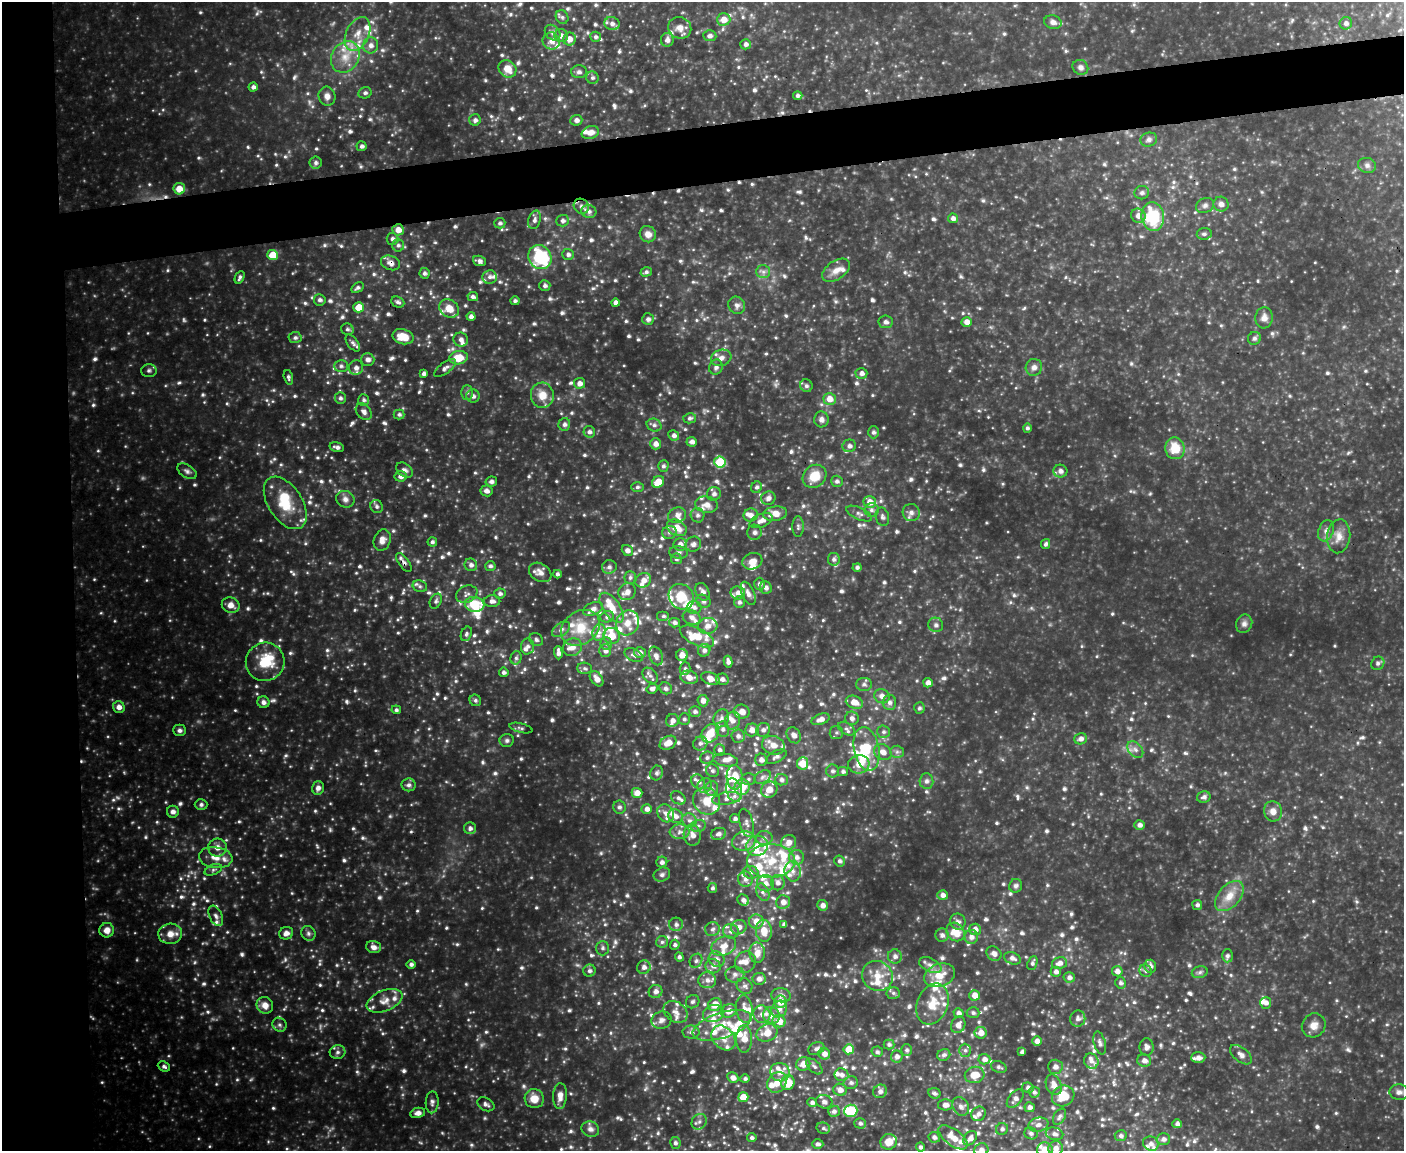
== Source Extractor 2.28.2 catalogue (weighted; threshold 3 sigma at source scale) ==
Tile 7 of 3 x 4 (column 1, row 3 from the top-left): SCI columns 240-1641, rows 1150-2298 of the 4576 x 4596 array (HDU 1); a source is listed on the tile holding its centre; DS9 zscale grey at full resolution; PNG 1406 x 1153 px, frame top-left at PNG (2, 2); each listed source drawn as its Kron ellipse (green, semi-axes under 4 px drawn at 4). Shown black and unused: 10% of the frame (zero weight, under 3 of 4 exposures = <1% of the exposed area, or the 3 px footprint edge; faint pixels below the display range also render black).
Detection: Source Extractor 2.28.2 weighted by HDU 2 'WHT'; one run over the whole footprint, this tile lists its part. Background 0.382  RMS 0.039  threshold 0.175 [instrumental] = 3 sigma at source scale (4.5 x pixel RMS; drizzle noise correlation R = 1.50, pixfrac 1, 0.05/0.05 arcsec/px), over >= 5 px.
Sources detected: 1311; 7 too faint to see at this stretch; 1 inside a brighter object's white glare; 6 cosmic-ray / hot-pixel residue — neither listed nor drawn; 151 inside a brighter listed object's ellipse — not listed separately; of the other 1146, all 500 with FLUX_AUTO >= 9.04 (the completeness limit of this list) listed and drawn (646 fainter detections not listed), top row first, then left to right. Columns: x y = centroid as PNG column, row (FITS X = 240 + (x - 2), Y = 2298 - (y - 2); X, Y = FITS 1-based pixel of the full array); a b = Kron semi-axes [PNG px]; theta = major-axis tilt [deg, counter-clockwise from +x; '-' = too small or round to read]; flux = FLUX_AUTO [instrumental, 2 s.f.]
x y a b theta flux
562 17 7 6 - 9.2
724 19 6 6 - 42
1053 22 9 6 -15 20
1346 23 6 6 - 14
612 24 8 6 -15 16
680 28 12 10 -24 34
553 33 9 6 -45 14
358 34 18 11 64 55
561 36 7 6 - 21
710 36 6 5 - 14
596 37 5 5 - 10
569 39 6 6 - 28
667 40 7 6 - 17
551 41 9 8 - 29
746 44 5 5 - 13
371 45 8 7 - 21
345 57 16 13 60 74
1080 67 8 7 - 14
507 69 9 8 - 50
579 72 8 6 1 12
592 78 6 6 - 10
253 87 4 4 - 13
365 93 6 5 - 11
798 95 5 4 - 11
327 96 10 8 -75 24
475 120 6 5 - 13
576 120 6 5 - 17
590 132 9 6 16 31
1149 140 8 7 - 13
362 146 5 5 - 11
316 163 6 6 - 12
1367 165 9 7 -16 14
179 189 6 5 - 53
1142 193 7 6 - 11
1221 204 7 7 - 16
1205 205 9 7 24 13
581 206 8 7 - 16
589 211 7 6 - 15
1138 216 7 7 - 24
1153 217 14 11 -82 190
953 218 5 5 - 16
534 220 9 6 74 14
563 221 6 5 - 12
500 223 5 5 - 10
398 230 6 5 - 32
648 234 8 7 - 26
1204 234 7 6 - 9.1
392 239 6 6 - 13
398 245 6 6 - 10
568 254 6 5 - 12
273 255 5 5 - 82
540 257 12 11 - 280
479 261 6 5 - 13
390 263 10 7 -19 22
836 270 16 9 34 33
646 272 5 4 - 9.1
763 272 7 6 - 12
425 273 5 5 - 11
240 277 7 4 65 11
490 277 7 6 - 15
545 285 5 5 - 12
358 288 7 4 30 10
473 297 5 4 - 11
320 300 6 5 - 13
515 301 4 4 - 9.8
398 302 7 5 -25 10
615 303 4 4 - 17
737 305 9 8 - 16
359 307 5 5 - 79
449 308 10 8 -33 52
471 317 4 4 - 18
1264 318 10 8 84 23
648 319 6 6 - 12
886 322 7 6 - 13
967 322 5 5 - 27
347 329 6 5 - 9.6
403 337 11 7 -14 69
295 338 6 5 - 11
1254 338 7 6 - 10
461 340 7 7 - 16
353 343 10 5 -53 12
458 358 9 6 12 73
721 358 10 8 18 22
368 360 6 6 - 16
341 366 7 5 -1 9.5
716 367 7 6 - 14
1034 367 8 8 - 18
356 368 7 7 - 19
445 368 13 5 37 15
149 370 8 6 3 11
861 373 6 5 - 16
424 374 4 4 - 13
288 377 7 4 -74 10
579 383 5 5 - 22
806 386 6 6 - 11
467 392 7 5 -89 10
542 395 12 11 - 51
473 396 6 6 - 14
340 398 6 5 - 11
830 399 6 6 - 40
364 400 6 5 - 9.7
364 412 9 7 -50 17
399 414 5 5 - 10
690 418 6 5 - 10
821 419 8 7 - 17
564 424 6 6 - 14
654 425 7 6 - 13
1027 428 4 4 - 9.5
589 432 6 5 - 14
873 432 6 5 - 11
674 435 5 5 - 15
692 442 5 5 - 16
655 444 5 5 - 21
849 446 7 6 - 15
337 447 7 4 -15 14
1175 448 11 9 -85 77
720 462 5 5 - 160
663 466 5 5 - 10
405 470 9 6 -36 15
187 471 11 6 -33 13
1060 471 7 6 - 19
400 476 6 5 - 20
815 476 12 10 38 75
491 481 6 5 - 13
837 481 6 5 - 11
658 482 6 5 - 55
637 487 6 5 - 9
756 487 6 5 - 9.5
486 491 6 5 - 17
714 494 7 6 - 14
768 498 7 6 - 16
345 499 9 8 - 20
870 502 6 6 - 40
285 503 29 17 -57 120
707 505 11 8 -8 29
377 506 6 6 - 10
871 510 7 7 - 14
911 512 8 8 - 18
775 514 12 7 8 40
859 514 14 6 -25 14
677 515 9 7 18 21
698 515 7 7 - 13
751 515 7 6 - 19
882 517 9 6 -76 11
761 521 12 6 22 24
798 526 10 5 -90 10
677 528 10 7 -29 50
1326 531 11 7 69 18
669 532 7 6 - 11
755 532 7 7 - 11
1339 536 17 11 84 40
382 540 11 8 70 26
432 542 4 4 - 9.8
680 544 7 6 - 22
693 544 8 7 - 14
1046 544 5 4 - 10
627 550 6 5 - 16
679 552 9 6 -6 12
676 559 5 5 - 9.2
834 559 6 6 - 12
752 561 10 8 19 30
404 563 11 5 -53 12
471 565 6 6 - 15
490 566 5 5 - 10
609 567 7 7 - 12
857 567 4 4 - 9.4
540 572 12 9 -31 28
557 574 4 4 - 10
630 577 6 5 - 9.5
643 580 8 7 - 28
759 584 6 5 - 13
420 586 7 5 -21 10
766 588 6 6 - 15
627 592 9 8 - 25
702 592 9 6 -62 20
738 593 7 6 - 22
748 593 12 6 -68 20
467 594 11 8 22 17
500 594 6 5 - 11
681 597 13 12 - 91
436 601 8 5 60 11
492 601 8 6 1 18
703 601 7 6 - 10
739 602 6 5 - 11
475 604 10 7 -8 110
231 605 9 7 -21 29
694 607 7 6 - 13
611 608 17 8 -55 57
593 609 10 6 22 19
663 616 6 5 - 9.2
607 617 7 5 23 9.8
692 617 9 7 -20 18
628 623 13 11 62 42
675 623 5 4 - 12
1244 624 9 8 - 15
936 625 7 7 - 11
708 626 9 8 - 24
580 628 21 16 35 95
561 629 10 6 35 16
599 632 8 6 75 17
466 634 7 5 67 10
611 636 8 7 - 58
697 637 18 8 -25 74
536 640 7 6 - 10
606 644 6 5 - 9.3
528 646 8 6 86 13
572 647 10 8 29 27
704 650 6 6 - 14
605 651 6 6 - 17
640 652 6 5 - 16
558 653 7 4 -87 18
634 655 9 6 -27 13
682 655 6 6 - 35
656 656 9 6 -68 19
516 658 7 5 74 9.1
265 662 19 19 - 120
728 662 6 4 -81 16
1378 663 7 6 - 9.1
585 668 7 5 -3 9.1
685 668 6 5 - 9.8
504 672 5 4 - 11
650 676 9 6 -48 14
689 677 9 6 -16 34
711 678 9 6 -19 34
597 679 8 5 -53 25
722 679 6 5 - 14
928 683 5 4 - 20
864 684 8 6 -1 12
666 688 6 5 - 11
652 689 5 4 - 14
882 696 8 7 - 23
475 700 6 5 - 9.7
703 701 6 5 - 23
263 702 6 5 - 14
854 702 9 6 -22 41
889 702 7 6 - 15
119 707 6 5 - 23
919 708 5 5 - 9.4
396 710 5 4 - 9
695 712 6 5 - 11
742 712 8 7 - 37
721 718 9 7 63 18
852 718 7 6 - 17
684 719 5 5 - 9.1
821 719 9 5 20 25
672 720 7 6 - 19
732 721 9 7 75 26
521 728 12 4 -13 9.4
723 729 8 6 -78 14
846 729 9 5 -33 13
179 730 6 6 - 12
752 730 7 6 - 26
763 730 7 6 - 17
884 732 6 6 - 11
710 733 10 8 49 67
836 733 7 6 - 9.1
794 735 8 6 -58 21
738 736 7 7 - 15
1081 739 6 5 - 17
507 740 7 6 - 10
668 743 9 6 29 39
700 743 7 6 - 14
773 745 12 9 -20 39
867 749 22 12 -79 110
719 750 6 5 - 11
1135 750 9 6 -48 16
883 752 9 7 -33 27
897 752 6 6 - 10
776 757 11 6 26 15
707 758 7 6 - 12
726 760 12 6 -9 24
761 760 6 6 - 20
803 763 6 5 - 85
859 764 10 9 - 45
713 771 6 6 - 10
833 771 6 6 - 12
843 771 5 4 - 11
657 773 7 6 - 11
735 777 12 8 -87 73
762 777 9 6 28 14
748 779 7 5 1 10
781 780 6 5 - 13
926 781 8 7 - 14
698 782 8 6 -53 18
409 785 7 6 - 13
705 785 8 6 44 12
742 787 8 7 - 66
318 788 7 6 - 16
712 789 7 6 - 12
734 790 12 7 -75 31
769 790 9 7 38 38
637 793 5 5 - 27
1204 797 7 5 14 13
678 798 8 6 -37 12
727 798 14 6 10 23
706 801 14 12 -49 64
201 804 6 5 - 9.9
619 807 6 6 - 9.5
647 809 5 5 - 17
1273 811 10 9 - 26
173 812 6 6 - 15
666 813 9 8 - 20
675 816 7 6 - 19
735 818 5 4 - 11
689 820 7 6 - 13
746 823 14 6 -74 19
1139 825 5 5 - 16
698 826 8 5 12 12
470 828 6 6 - 13
680 832 10 7 5 18
719 834 8 6 17 15
692 835 10 8 -81 32
764 838 8 7 - 15
744 841 12 9 14 32
789 842 8 7 - 32
757 846 11 10 - 45
217 847 9 9 - 28
797 857 7 7 - 20
216 858 17 10 -7 46
771 861 24 16 0 120
839 861 5 5 - 10
662 862 5 5 - 13
213 870 9 5 22 9.9
793 871 10 8 -83 25
751 872 7 6 - 14
662 875 8 6 23 13
745 879 8 7 - 19
766 883 8 8 - 24
778 883 8 7 - 19
1016 886 7 6 - 10
712 888 5 4 - 9.3
763 892 9 6 -67 15
943 895 5 5 - 18
1229 896 18 11 48 55
743 900 6 5 - 15
783 902 7 7 - 24
823 905 5 5 - 19
1197 905 5 5 - 11
216 916 11 6 -64 15
756 921 7 7 - 43
958 922 8 7 - 16
676 924 7 6 - 13
784 925 4 4 - 13
739 927 8 7 - 23
712 929 7 7 - 13
975 929 6 6 - 22
107 930 7 7 - 31
731 931 8 7 - 18
764 931 11 8 -83 53
955 932 10 8 -47 63
286 933 7 6 - 19
308 933 8 7 - 11
170 934 12 10 3 40
942 935 6 6 - 14
971 937 7 6 - 19
662 942 6 6 - 9.5
675 945 5 5 - 10
724 946 13 9 24 40
374 947 7 6 - 21
602 948 7 6 - 10
757 953 10 8 -88 34
994 954 8 6 -40 19
895 956 7 7 - 15
1227 956 6 5 - 11
679 957 4 4 - 10
1012 958 9 6 -22 18
717 959 8 7 - 22
696 961 7 6 - 11
745 962 11 10 - 28
1032 963 7 4 69 9.8
1059 963 7 6 - 19
411 964 4 4 - 10
930 965 12 6 -25 20
713 966 7 7 - 19
1150 966 6 6 - 17
644 967 7 6 - 18
589 971 6 6 - 11
1117 971 5 5 - 22
1146 971 6 6 - 10
1056 972 5 5 - 15
1200 972 8 6 16 10
735 974 9 8 - 18
939 975 16 11 20 63
877 976 16 14 -35 65
1069 977 5 5 - 15
759 979 6 6 - 19
707 980 9 8 - 22
1121 983 5 5 - 10
745 986 8 7 - 13
656 991 7 6 - 20
893 993 7 6 - 11
781 995 10 7 -7 17
975 995 5 5 - 36
385 1001 19 10 22 43
693 1002 7 6 - 10
781 1002 6 6 - 59
1266 1003 6 5 - 17
932 1004 21 15 67 78
265 1005 9 8 - 35
715 1005 7 6 - 52
744 1009 14 8 -83 34
779 1009 9 7 56 20
729 1011 8 6 27 33
675 1012 13 9 -34 30
959 1013 5 4 - 13
973 1013 6 5 - 9.4
714 1014 11 8 19 27
762 1014 9 8 - 21
771 1016 9 8 - 26
1078 1019 8 7 - 16
661 1020 10 8 20 20
779 1021 7 6 - 43
280 1025 7 6 - 11
722 1025 30 12 18 110
958 1025 8 7 - 26
1314 1025 12 11 - 32
691 1032 8 6 -1 13
767 1033 11 8 25 52
981 1033 6 6 - 35
723 1038 14 10 -47 42
744 1039 14 8 90 46
1037 1041 5 5 - 20
1100 1043 12 6 -74 14
889 1045 5 5 - 10
1147 1047 9 7 -89 17
816 1049 8 6 23 14
849 1049 5 5 - 67
907 1050 6 5 - 9.7
965 1050 6 5 - 9.9
337 1052 8 7 - 11
877 1052 5 5 - 9.1
1022 1052 4 3 - 11
824 1054 6 5 - 23
944 1055 7 5 29 13
1241 1055 13 7 -39 20
897 1056 6 6 - 17
1198 1058 7 5 2 19
984 1059 6 5 - 19
1144 1060 7 6 - 18
1091 1061 8 7 - 17
803 1064 7 6 - 33
164 1066 6 5 - 10
814 1066 10 5 -43 12
999 1067 8 5 -20 9.2
1055 1067 7 7 - 15
780 1072 10 9 - 35
841 1075 7 6 - 18
975 1075 10 8 13 61
733 1078 6 5 - 20
745 1079 5 4 - 10
777 1082 11 9 51 44
788 1082 7 6 - 77
851 1083 7 6 - 12
1054 1085 10 7 -68 31
1028 1088 6 5 - 14
840 1090 7 6 - 23
880 1091 7 6 - 17
1034 1092 6 5 - 11
1399 1092 9 7 -5 19
934 1093 6 5 - 9.4
560 1096 13 7 87 30
1063 1096 11 10 - 86
743 1097 5 5 - 53
534 1099 10 9 - 50
1015 1099 11 6 50 20
432 1102 11 6 88 14
812 1102 5 4 - 12
824 1102 8 6 -13 16
486 1104 9 6 -28 13
945 1105 7 5 0 21
961 1106 10 8 -59 19
1030 1107 5 5 - 14
834 1111 6 5 - 14
851 1111 7 6 - 140
418 1113 7 5 12 18
978 1114 8 6 48 18
1059 1117 9 5 59 11
699 1122 8 7 - 14
860 1123 6 5 - 9.9
1177 1124 5 4 - 13
1038 1125 10 7 11 20
823 1128 7 5 -15 9
590 1129 9 7 -21 18
1002 1129 6 6 - 11
1031 1133 7 6 - 12
1055 1134 9 6 -14 16
1121 1136 6 5 - 11
934 1137 6 5 - 13
953 1137 17 8 -36 52
752 1138 5 4 - 11
970 1138 8 5 49 19
1164 1139 6 6 - 16
889 1142 8 7 - 46
675 1143 6 5 - 11
818 1144 5 4 - 12
1151 1144 8 7 - 18
920 1147 4 4 - 11
1056 1148 7 7 - 24
981 1150 7 6 - 18
1045 1150 8 7 - 44
Overlapping masked pixels (flux is a lower limit): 3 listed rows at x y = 398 230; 390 263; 404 563
Isophote crosses this tile's border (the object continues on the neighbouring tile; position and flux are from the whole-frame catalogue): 2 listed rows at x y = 981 1150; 1045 1150